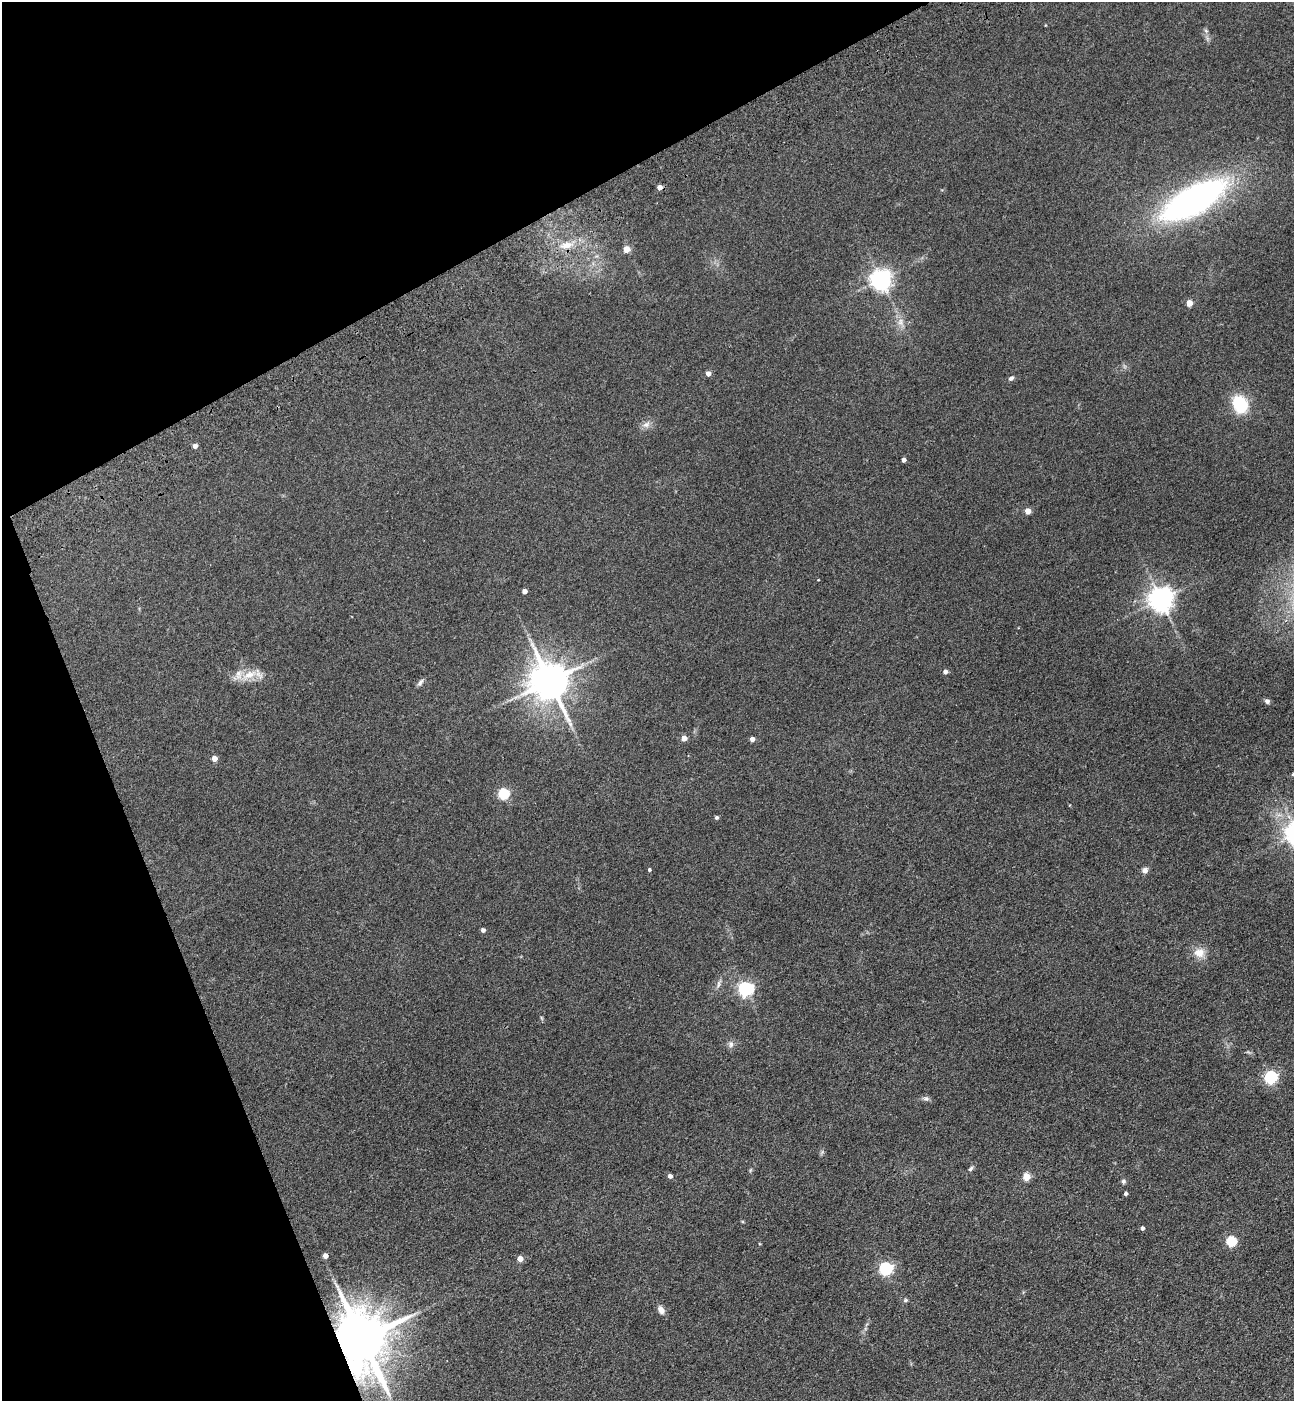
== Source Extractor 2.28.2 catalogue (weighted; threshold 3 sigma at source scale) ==
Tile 5 of 4 x 4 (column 1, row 2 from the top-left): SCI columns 347-1638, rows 2911-4309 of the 5732 x 5819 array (HDU 1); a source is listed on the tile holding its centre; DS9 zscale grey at full resolution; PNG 1296 x 1403 px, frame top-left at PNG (2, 2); no overlay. Shown black and unused: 22% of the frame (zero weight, under 3 of 4 exposures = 6% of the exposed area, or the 3 px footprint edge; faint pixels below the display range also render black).
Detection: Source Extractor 2.28.2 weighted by HDU 2 'WHT'; one run over the whole footprint, this tile lists its part. Background 0.192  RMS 0.0084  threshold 0.038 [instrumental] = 3 sigma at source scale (4.5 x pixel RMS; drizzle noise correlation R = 1.50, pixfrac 1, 0.05/0.05 arcsec/px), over >= 5 px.
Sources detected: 55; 1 inside a brighter listed object's ellipse — not listed separately; the other 54 listed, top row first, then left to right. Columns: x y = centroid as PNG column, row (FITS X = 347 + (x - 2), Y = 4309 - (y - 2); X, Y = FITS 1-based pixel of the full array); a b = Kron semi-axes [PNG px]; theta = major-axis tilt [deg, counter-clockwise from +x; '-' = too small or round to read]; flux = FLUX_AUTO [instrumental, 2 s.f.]
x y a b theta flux
1206 31 6 5 - 1.5
659 187 4 4 - 5.5
1194 200 62 23 29 300
566 245 19 9 12 11
626 249 5 5 - 13
880 280 7 7 - 510
1189 303 5 4 - 13
900 322 11 8 -82 5.4
708 373 4 4 - 4.9
1011 378 7 5 36 1.9
1240 404 20 15 -67 32
646 424 11 8 21 4.2
195 446 5 5 - 3.5
903 460 4 4 - 3.4
1028 511 4 4 - 8.9
818 580 3 2 - 0.51
524 591 4 4 - 4.7
1160 600 8 7 - 790
945 672 4 4 - 3.6
249 675 26 10 23 13
549 681 12 10 -62 2500
420 682 11 6 56 2.5
1267 701 6 6 - 2.1
684 738 4 4 - 8.1
752 739 4 4 - 4.5
214 758 4 4 - 6.3
1293 774 5 4 - 1.2
503 794 5 5 - 67
716 817 4 4 - 1.6
649 870 4 3 - 1.3
1145 870 7 6 - 3.5
483 930 4 4 - 2.9
1199 953 15 13 -10 9.3
718 984 12 5 77 2.6
745 989 6 6 - 210
731 1044 10 7 -81 3
1270 1077 6 5 - 130
926 1098 7 6 - 2.1
822 1152 7 4 57 1.4
970 1169 7 5 45 1.8
750 1170 6 3 71 0.95
670 1176 5 4 - 2.8
1026 1177 5 5 - 23
1123 1181 6 6 - 1.8
1125 1194 3 3 - 2.1
1142 1228 4 3 - 2.2
1231 1241 5 5 - 52
325 1256 5 4 - 4.8
520 1259 5 5 - 6.4
885 1268 6 6 - 140
906 1300 6 5 - 1.4
661 1310 11 7 -61 4.6
362 1339 17 12 -66 5600
354 1367 12 8 -51 91
Overlapping masked pixels (flux is a lower limit): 2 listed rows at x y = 362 1339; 354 1367
Isophote crosses this tile's border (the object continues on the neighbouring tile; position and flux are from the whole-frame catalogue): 1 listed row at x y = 1293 774